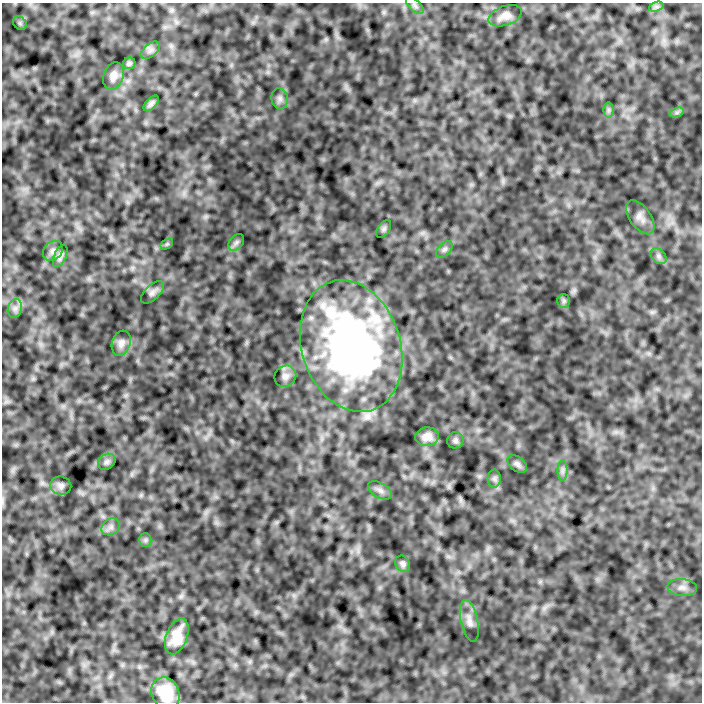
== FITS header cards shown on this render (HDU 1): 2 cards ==
NAXIS1  =                  700
NAXIS2  =                  700

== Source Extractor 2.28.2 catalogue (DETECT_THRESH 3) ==
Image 700 x 700 px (HDU 1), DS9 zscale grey, 1 PNG px = 1 image px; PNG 704 x 704 px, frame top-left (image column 1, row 700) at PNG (2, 3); each listed source drawn as its Kron ellipse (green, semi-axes under 4 px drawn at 4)
Background -9.79e-08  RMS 1.7e-06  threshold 5.17e-06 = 3 sigma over >= 5 px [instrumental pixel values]
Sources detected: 40; all 40 listed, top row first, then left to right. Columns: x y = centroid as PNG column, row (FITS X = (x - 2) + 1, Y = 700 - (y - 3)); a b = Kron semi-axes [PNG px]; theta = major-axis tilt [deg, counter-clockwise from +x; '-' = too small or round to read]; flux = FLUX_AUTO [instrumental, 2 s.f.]
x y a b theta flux
415 5 11 5 -42 3.2e-04
656 7 7 4 18 3.0e-04
505 16 17 9 19 1.0e-03
20 23 7 6 - 2.3e-04
150 50 11 6 38 5.0e-04
129 63 6 5 - 2.8e-04
113 76 14 10 72 9.1e-04
280 99 10 8 -81 4.6e-04
151 103 9 5 47 4.3e-04
609 110 7 5 90 2.7e-04
677 112 7 4 19 2.8e-04
640 217 19 10 -55 9.4e-04
384 229 10 5 53 2.6e-04
236 242 9 6 49 3.5e-04
167 244 7 4 33 1.7e-04
444 249 10 6 44 3.5e-04
53 251 11 9 47 5.7e-04
60 256 12 6 65 4.5e-04
659 256 9 6 -42 3.8e-04
152 292 14 7 44 5.1e-04
564 301 7 6 - 2.4e-04
15 308 9 7 75 5.4e-04
121 343 13 9 71 6.5e-04
351 346 67 49 -72 5.6e-02
285 376 11 10 - 6.4e-04
427 437 12 9 5 9.6e-04
455 440 8 8 - 3.4e-04
107 462 9 7 35 3.3e-04
517 464 11 7 -37 4.0e-04
562 471 10 5 90 3.9e-04
494 479 9 6 -90 3.5e-04
61 486 10 9 - 4.9e-04
380 490 13 7 -30 5.6e-04
111 527 9 8 - 5.3e-04
145 540 6 6 - 2.6e-04
403 564 8 7 - 3.9e-04
682 588 15 8 -4 7.2e-04
469 621 21 8 -78 8.5e-04
177 636 19 10 69 2.0e-03
165 693 16 13 -61 3.7e-03
At the frame edge (FLAGS 8, measured only in part): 1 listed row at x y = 165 693